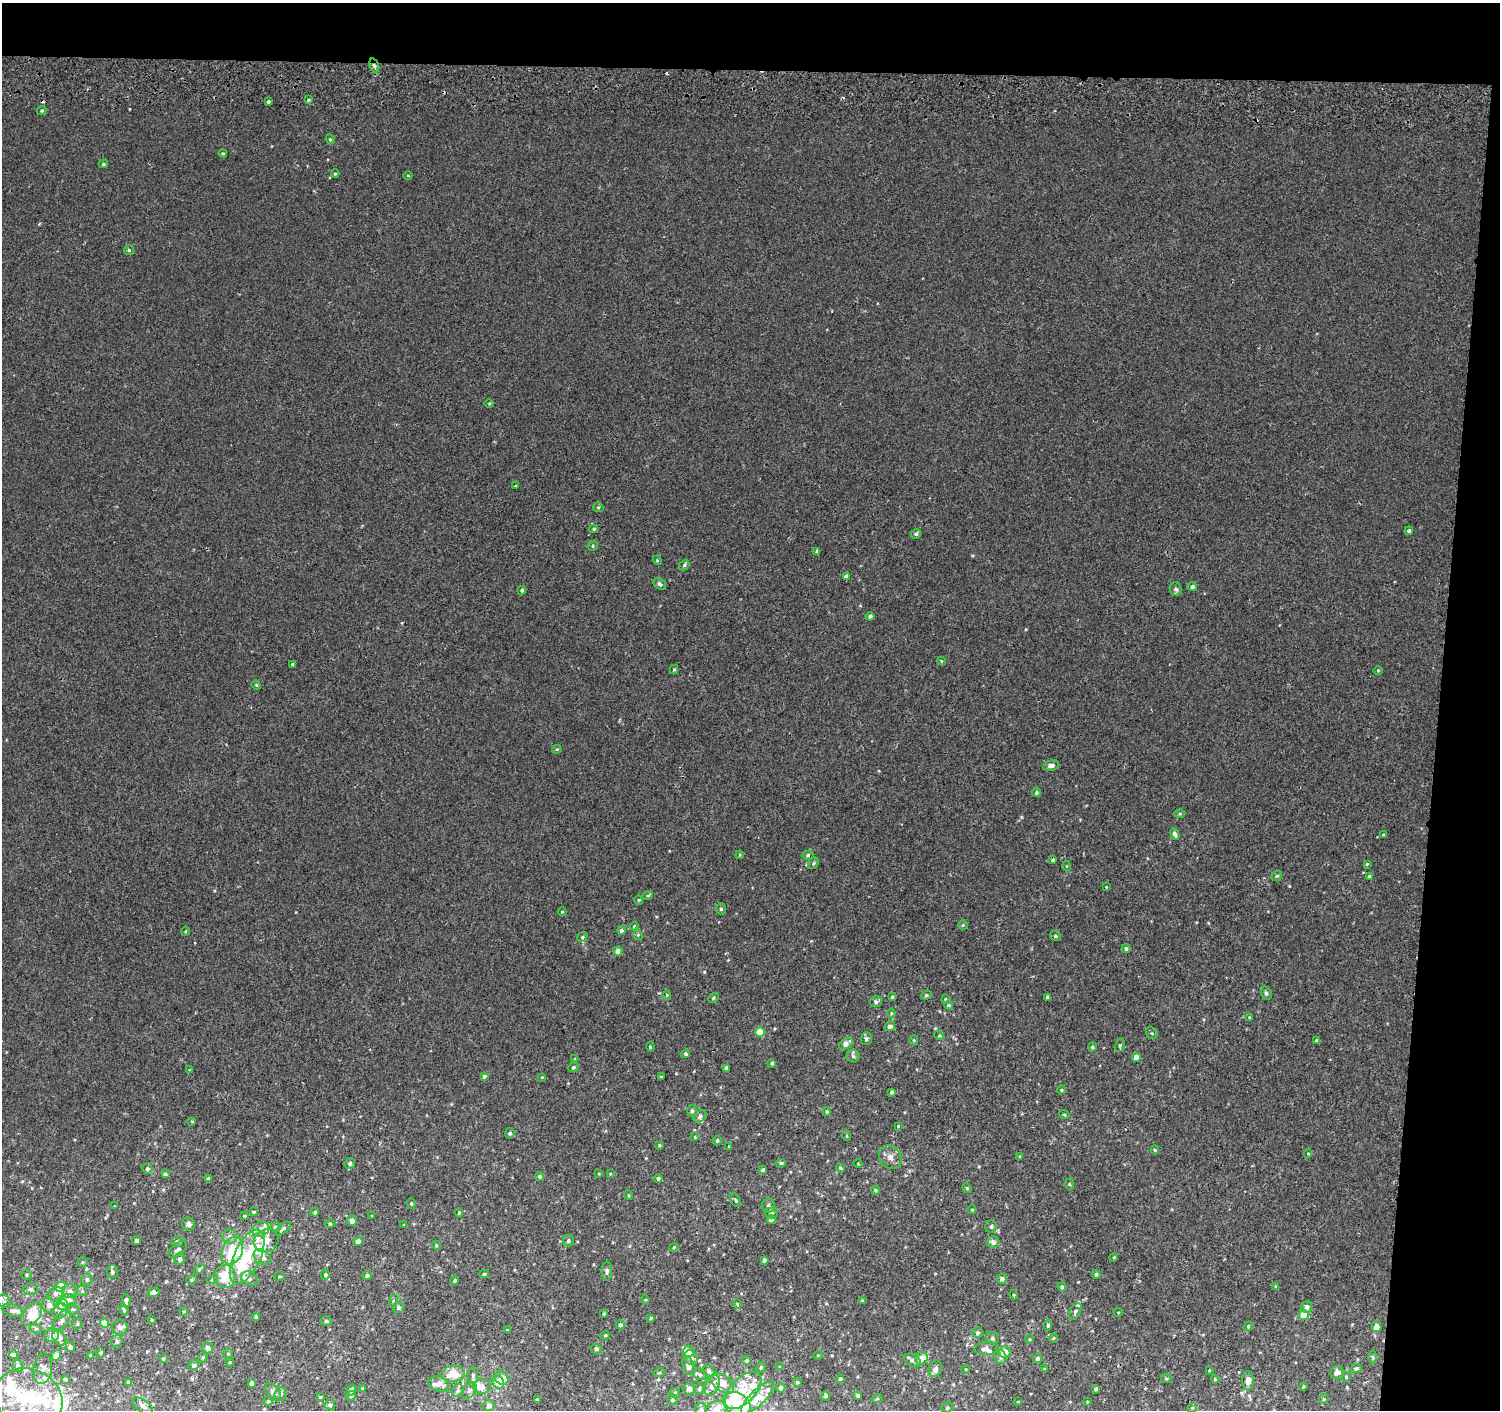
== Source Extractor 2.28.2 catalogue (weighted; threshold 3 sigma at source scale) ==
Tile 3 of 3 x 3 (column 3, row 1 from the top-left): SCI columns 3000-4497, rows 3093-4500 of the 4511 x 4830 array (HDU 1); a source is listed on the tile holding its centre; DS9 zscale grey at full resolution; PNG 1502 x 1412 px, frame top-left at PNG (2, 3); each listed source drawn as its Kron ellipse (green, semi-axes under 4 px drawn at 4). Shown black and unused: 9% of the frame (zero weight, under 2 of 3 exposures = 3% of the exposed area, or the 3 px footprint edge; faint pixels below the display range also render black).
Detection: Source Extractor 2.28.2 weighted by HDU 2 'WHT'; one run over the whole footprint, this tile lists its part. Background 0.00209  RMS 0.0036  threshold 0.0164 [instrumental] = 3 sigma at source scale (4.5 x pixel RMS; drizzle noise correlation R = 1.50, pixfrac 1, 0.0396/0.0396 arcsec/px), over >= 5 px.
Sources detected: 369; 7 inside a brighter object's white glare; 6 cosmic-ray / hot-pixel residue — neither listed nor drawn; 37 inside a brighter listed object's ellipse — not listed separately; the other 319 listed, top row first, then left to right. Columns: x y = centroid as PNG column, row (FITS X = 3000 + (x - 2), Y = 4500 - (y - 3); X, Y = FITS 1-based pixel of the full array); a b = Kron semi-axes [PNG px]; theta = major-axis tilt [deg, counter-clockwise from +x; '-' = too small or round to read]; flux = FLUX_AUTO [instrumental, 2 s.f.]
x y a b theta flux
374 66 7 4 -70 0.92
308 100 4 3 - 0.44
269 101 3 3 - 2.4
42 111 5 4 - 0.59
330 139 5 4 - 0.44
223 153 4 4 - 0.42
103 164 5 4 - 0.58
335 174 4 4 - 0.43
408 175 4 3 - 0.27
129 250 5 5 - 0.55
489 403 5 3 - 0.32
516 486 3 3 - 0.33
598 507 5 4 - 0.47
594 529 4 3 - 0.48
1409 531 4 4 - 0.74
916 534 5 5 - 0.74
593 546 5 4 - 0.53
817 551 4 4 - 0.99
657 560 5 4 - 0.36
684 565 6 4 49 0.57
846 577 4 4 - 1.5
660 584 7 5 -41 0.88
1192 587 5 4 - 1.1
1176 589 7 6 - 1
522 590 4 4 - 0.72
870 616 4 4 - 1
941 661 4 4 - 0.33
293 664 3 3 - 0.76
674 670 4 4 - 0.37
1378 670 5 3 - 0.3
256 685 5 4 - 0.46
557 749 4 4 - 0.39
1051 765 8 5 12 1.8
1036 792 4 4 - 0.7
1180 814 5 3 - 0.43
1175 834 6 4 -65 1.3
1383 835 3 3 - 0.35
740 855 4 4 - 0.36
808 855 6 4 18 0.67
1053 860 3 3 - 0.59
813 863 6 5 - 0.6
1367 864 4 3 - 0.36
1066 866 5 3 - 0.35
1277 876 6 4 40 0.54
1369 876 3 3 - 0.47
1106 887 3 3 - 0.23
648 895 5 3 - 0.35
639 900 4 4 - 0.33
721 909 5 5 - 0.69
562 912 4 3 - 0.28
963 925 4 4 - 0.42
634 926 4 3 - 0.35
621 930 4 4 - 0.87
185 931 4 3 - 0.3
638 935 5 4 - 0.42
1055 936 5 5 - 0.63
582 937 5 4 - 0.63
1126 949 4 4 - 0.77
618 951 5 4 - 2.1
1266 993 7 5 -70 0.78
667 995 4 4 - 0.35
926 995 5 4 - 0.45
892 997 3 3 - 0.52
1048 997 4 4 - 1.1
714 998 6 4 43 0.56
945 999 4 3 - 0.37
876 1002 6 5 - 0.84
949 1005 4 3 - 0.43
891 1013 4 4 - 0.36
1250 1017 4 3 - 0.47
890 1026 5 4 - 1.3
760 1032 5 4 - 8.8
1152 1033 6 5 - 0.62
939 1035 5 4 - 0.42
866 1039 6 5 - 0.87
914 1040 5 4 - 0.44
1316 1040 4 4 - 0.65
846 1044 8 5 34 2.9
1120 1045 7 5 74 0.62
650 1047 5 3 - 0.37
1092 1047 4 4 - 0.64
686 1054 4 4 - 0.79
853 1056 6 6 - 0.82
1136 1057 4 4 - 3.4
575 1059 4 4 - 0.33
772 1063 4 3 - 0.69
573 1067 5 4 - 0.74
726 1068 4 4 - 1
190 1070 4 4 - 0.32
484 1076 4 3 - 0.77
542 1077 4 3 - 0.27
661 1077 3 3 - 0.32
1061 1090 4 3 - 0.43
892 1092 3 3 - 0.65
692 1111 6 4 89 0.7
827 1112 4 3 - 0.44
1064 1114 5 3 - 0.36
700 1116 7 5 45 0.97
192 1121 4 3 - 0.33
898 1126 3 2 - 0.29
510 1133 5 4 - 0.8
847 1136 5 3 - 0.32
695 1137 4 3 - 0.33
717 1140 4 4 - 0.9
659 1145 3 3 - 0.45
729 1147 4 3 - 0.33
1155 1150 4 4 - 0.46
1308 1154 4 3 - 0.25
890 1157 12 10 -47 2.4
1020 1157 4 3 - 0.41
350 1163 6 5 - 0.99
781 1163 5 3 - 0.53
858 1164 4 3 - 0.27
840 1168 5 3 - 0.48
147 1169 5 5 - 0.9
763 1170 4 4 - 1.4
599 1173 4 3 - 0.3
165 1174 4 3 - 0.79
610 1174 4 4 - 0.31
540 1177 4 4 - 0.83
658 1178 4 4 - 0.91
208 1179 4 4 - 1.1
1069 1184 5 3 - 0.36
967 1188 5 4 - 0.39
875 1190 4 4 - 0.57
628 1195 5 3 - 0.34
736 1200 7 4 -64 0.64
411 1204 5 4 - 0.47
114 1206 4 2 - 0.21
768 1206 7 6 - 1
972 1210 4 4 - 0.34
253 1212 4 3 - 0.44
315 1212 4 3 - 0.67
459 1213 4 4 - 0.56
772 1213 6 5 - 0.77
244 1216 4 3 - 0.41
372 1216 3 3 - 0.26
771 1220 4 4 - 2.2
352 1221 5 5 - 2
189 1224 6 6 - 1.2
330 1224 5 3 - 0.4
404 1225 3 3 - 0.29
991 1226 6 6 - 0.96
275 1227 5 5 - 0.82
261 1229 9 7 27 2.1
283 1229 9 4 38 0.94
230 1236 7 7 - 1.8
568 1240 6 5 - 0.88
137 1241 4 4 - 1.5
266 1241 13 11 30 3.8
358 1241 4 4 - 2.6
177 1242 6 5 - 0.93
993 1242 6 5 - 1.8
436 1245 4 3 - 0.32
674 1247 4 3 - 0.35
178 1249 11 6 40 1.6
232 1251 14 10 66 13
247 1257 29 13 65 15
262 1257 9 7 -39 2.4
1114 1257 4 3 - 0.33
180 1259 6 5 - 1.2
764 1260 4 3 - 0.8
83 1262 5 5 - 0.45
199 1269 6 4 39 0.56
607 1271 9 5 90 0.92
112 1272 6 5 - 0.75
484 1274 5 3 - 0.63
1096 1274 4 4 - 0.84
26 1275 5 5 - 0.53
325 1275 5 4 - 0.52
367 1275 5 4 - 0.79
279 1276 5 3 - 0.35
225 1277 11 10 - 7.6
249 1279 8 7 - 1.7
1002 1279 5 5 - 1.3
87 1280 6 5 - 0.88
191 1280 5 4 - 0.56
212 1280 5 3 - 0.37
455 1281 4 4 - 0.73
61 1287 5 5 - 10
1062 1287 4 4 - 0.65
1276 1287 4 4 - 0.52
30 1289 7 5 2 0.97
70 1291 7 7 - 1.4
82 1291 5 5 - 0.52
154 1292 6 4 15 1.4
55 1294 8 6 31 1.6
1014 1295 4 3 - 0.36
645 1300 5 3 - 0.32
4 1301 7 6 - 0.71
69 1301 8 6 4 2.1
126 1301 7 3 -89 1.2
393 1301 6 4 72 0.42
863 1301 4 4 - 0.69
737 1304 5 4 - 0.38
49 1305 8 6 -70 2.4
62 1305 5 5 - 8.5
1307 1307 6 5 - 1.9
399 1308 5 5 - 0.93
73 1309 6 5 - 0.63
12 1310 11 6 -16 1.3
124 1310 6 4 -68 0.56
60 1311 8 6 46 1.3
184 1311 4 4 - 0.56
1075 1312 9 5 61 0.86
1118 1312 5 3 - 0.27
32 1314 13 8 54 7.6
604 1314 3 3 - 0.49
1304 1315 5 5 - 7.2
256 1317 4 3 - 0.53
650 1318 4 3 - 0.46
152 1320 4 3 - 0.46
61 1321 13 6 54 1.8
326 1321 6 5 - 0.58
104 1323 4 4 - 4.7
77 1324 6 4 76 0.56
620 1325 4 4 - 1.1
1048 1325 5 4 - 0.6
1248 1326 4 3 - 0.41
120 1327 7 7 - 1.5
1376 1327 5 5 - 2.9
36 1328 6 4 -25 0.67
507 1330 3 3 - 0.27
977 1333 5 5 - 0.98
52 1335 7 7 - 1.3
605 1335 4 4 - 0.53
59 1337 9 6 -56 2.5
992 1338 6 5 - 0.81
1053 1338 4 4 - 0.37
1030 1339 5 3 - 0.38
117 1341 7 5 75 0.73
70 1347 5 4 - 0.86
208 1348 5 5 - 1.9
596 1349 5 5 - 0.89
986 1349 11 6 1 1.6
689 1351 6 5 - 3.8
1004 1352 6 6 - 4.8
100 1353 4 4 - 0.35
228 1354 5 4 - 0.44
14 1355 4 4 - 1.8
56 1355 5 4 - 2.4
818 1355 5 3 - 0.27
90 1356 3 2 - 0.27
1001 1357 7 5 -75 1
1373 1357 6 4 -88 0.53
203 1358 5 4 - 0.47
691 1358 8 6 -57 1.1
1037 1358 4 4 - 0.87
163 1359 4 3 - 0.36
921 1359 6 6 - 2.2
912 1360 9 5 -27 1.2
747 1361 4 4 - 0.6
230 1362 4 4 - 0.36
194 1365 5 5 - 1.1
18 1366 6 5 - 1
688 1366 9 5 -75 2.3
761 1367 5 4 - 0.55
780 1367 4 4 - 0.52
1356 1368 5 4 - 0.79
43 1369 15 9 81 2.1
935 1369 8 6 65 1.5
966 1369 4 3 - 0.29
1044 1369 3 3 - 0.29
1209 1370 3 3 - 0.33
709 1371 6 5 - 0.79
659 1373 6 3 20 0.37
1337 1373 7 6 - 1.9
453 1374 12 8 7 6.8
473 1375 8 5 85 0.88
700 1375 7 5 -18 0.68
1346 1377 5 4 - 0.68
502 1378 7 6 - 2.8
1166 1378 5 3 - 0.36
65 1379 4 3 - 0.57
840 1379 4 4 - 0.95
1215 1379 4 3 - 0.38
1248 1380 9 5 -90 2.5
128 1382 4 3 - 0.68
498 1382 7 5 -52 4.7
797 1382 5 4 - 0.6
252 1383 4 4 - 1.5
722 1383 13 8 -37 4.2
439 1384 11 7 -21 2.5
712 1385 11 7 69 2.5
1303 1386 4 3 - 0.35
482 1387 9 7 9 3.2
689 1388 6 6 - 1.5
781 1388 5 4 - 1.3
363 1389 4 4 - 0.55
699 1389 6 3 71 0.36
1096 1389 4 3 - 0.86
351 1390 5 4 - 0.91
743 1390 23 12 46 6.5
458 1391 7 5 50 0.87
469 1391 9 6 50 1
273 1392 10 6 -55 2
675 1393 5 5 - 0.63
280 1394 7 6 - 1.2
351 1396 5 4 - 0.84
826 1396 4 4 - 0.96
858 1396 4 3 - 0.56
320 1397 4 3 - 0.41
29 1398 34 29 -23 26
757 1398 22 7 45 5.2
537 1399 4 3 - 0.59
877 1399 5 3 - 0.41
1324 1399 5 4 - 0.51
672 1400 5 5 - 0.62
268 1401 5 4 - 0.44
1018 1401 4 2 - 0.23
1087 1402 4 3 - 0.31
737 1404 14 11 -28 17
330 1405 5 5 - 0.83
489 1405 6 5 - 1.7
143 1406 12 6 -37 1.7
947 1408 6 5 - 0.57
1192 1408 5 4 - 0.45
701 1409 6 5 - 0.73
716 1409 11 8 24 2.8
Overlapping masked pixels (flux is a lower limit): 1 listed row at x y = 374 66
Isophote crosses this tile's border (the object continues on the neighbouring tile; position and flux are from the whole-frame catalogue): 1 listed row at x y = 716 1409
Unlisted compact peaks at least as high as the median listed source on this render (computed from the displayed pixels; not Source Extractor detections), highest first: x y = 1026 629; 704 972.